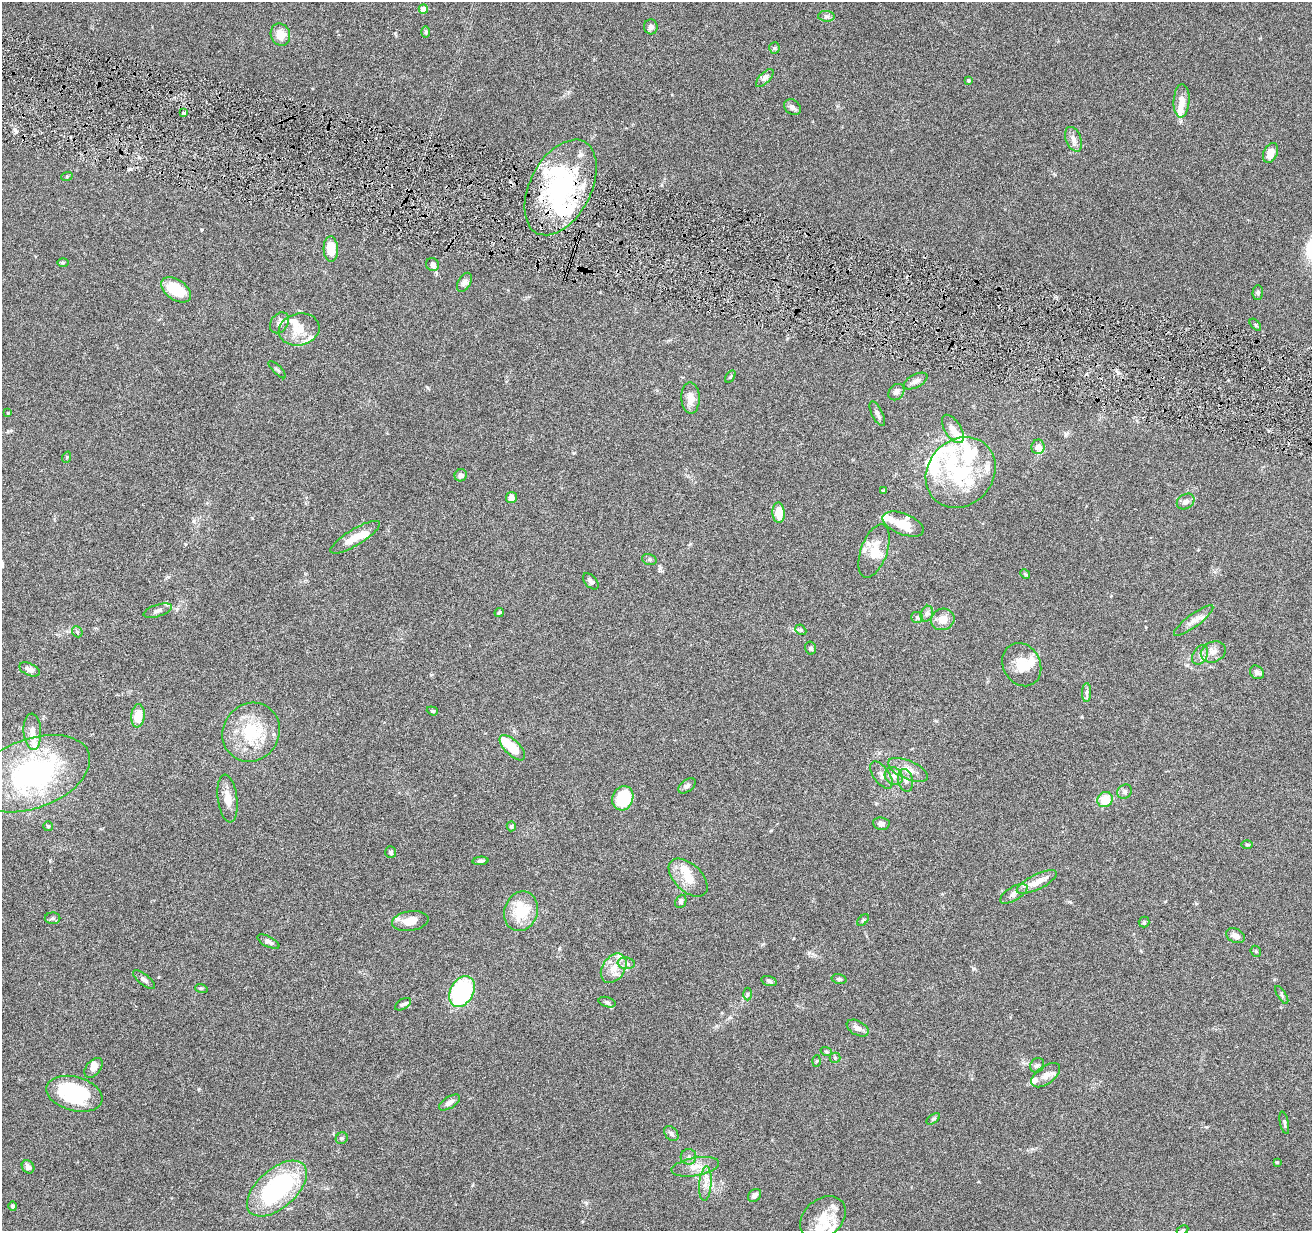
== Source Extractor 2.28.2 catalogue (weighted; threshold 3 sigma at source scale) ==
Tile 11 of 4 x 4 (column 3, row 3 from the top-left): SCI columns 2625-3934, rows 1484-2712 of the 5245 x 5297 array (HDU 1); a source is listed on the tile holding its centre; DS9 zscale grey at full resolution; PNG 1314 x 1233 px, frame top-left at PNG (2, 2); each listed source drawn as its Kron ellipse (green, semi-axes under 4 px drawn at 4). Shown black and unused: <1% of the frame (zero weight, under 4 of 8 exposures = <1% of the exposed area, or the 3 px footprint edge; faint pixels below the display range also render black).
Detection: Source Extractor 2.28.2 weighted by HDU 2 'WHT'; one run over the whole footprint, this tile lists its part. Background 0.0769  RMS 0.0044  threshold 0.0181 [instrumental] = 3 sigma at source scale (4.09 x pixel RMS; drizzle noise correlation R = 1.36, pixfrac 0.8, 0.05/0.05 arcsec/px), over >= 5 px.
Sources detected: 162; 4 inside a brighter object's white glare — neither listed nor drawn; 30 inside a brighter listed object's ellipse — not listed separately; the other 128 listed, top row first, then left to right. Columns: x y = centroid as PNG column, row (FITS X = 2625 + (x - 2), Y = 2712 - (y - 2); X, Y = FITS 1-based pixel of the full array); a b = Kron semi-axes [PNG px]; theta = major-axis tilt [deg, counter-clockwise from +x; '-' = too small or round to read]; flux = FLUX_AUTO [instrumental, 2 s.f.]
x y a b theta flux
423 9 5 4 - 5.7
826 16 8 5 -5 1
651 27 7 7 - 1.4
426 32 6 4 89 0.61
280 35 11 9 -69 5.9
774 48 5 5 - 0.62
765 78 11 5 46 1.3
969 81 3 3 - 0.63
1181 101 17 8 86 4.1
792 107 9 7 -40 1.4
184 113 4 2 - 0.42
1073 139 13 7 -68 2.5
1270 153 10 7 67 4.2
67 176 6 3 19 0.4
561 187 51 30 62 59
331 249 13 7 -87 8
63 262 6 4 0 0.49
432 265 7 6 - 1.3
464 282 10 6 60 1.5
176 290 17 10 -36 13
1258 293 7 5 87 0.76
279 323 11 8 54 2
1255 325 7 4 -45 0.53
299 329 20 16 13 7.9
277 370 11 3 -45 0.63
730 377 7 4 57 0.55
915 381 13 6 28 1.8
896 392 9 7 47 1.3
690 398 15 9 -88 4
8 413 3 3 - 0.33
877 414 13 5 -64 1.4
953 429 16 8 -57 3.4
1038 447 7 6 - 2.4
67 457 6 3 71 0.4
961 472 37 32 48 30
461 475 6 6 - 1.7
884 491 4 3 - 0.53
511 498 5 5 - 2.1
1186 501 9 7 34 2
779 513 10 6 -86 7.6
903 524 22 10 -21 7.4
355 537 28 8 31 6.4
874 551 28 13 70 7.7
649 559 7 5 -19 0.72
1025 574 5 4 - 0.42
591 581 10 5 -47 1.3
158 611 15 6 18 1.6
499 612 5 3 - 0.56
927 614 8 6 68 1.1
917 617 6 5 - 0.69
943 619 12 10 20 4.4
1194 621 24 6 37 3
801 630 6 4 -43 0.6
77 632 6 5 - 0.58
811 648 6 5 - 0.83
1213 652 13 10 23 3.1
1200 655 10 7 61 1.9
1022 665 22 18 -61 7.9
29 669 11 6 -24 1.9
1257 672 7 6 - 1.4
1086 692 9 4 89 1
432 711 6 4 -19 0.49
138 716 11 7 84 6.7
32 732 18 9 -86 3.4
251 732 30 28 55 20
512 748 16 7 -44 9
908 770 21 9 -23 4.8
32 774 60 34 20 75
881 775 16 8 -55 2.5
894 776 10 8 -44 2.3
906 780 11 7 -75 2.1
687 786 10 6 38 1.2
1124 792 8 6 42 1
623 798 12 10 66 18
228 799 24 9 -82 4.3
1105 800 8 7 - 8.1
881 824 8 6 -7 1.7
48 826 5 5 - 0.5
511 826 5 4 - 0.71
1247 845 6 4 -1 0.48
391 852 6 5 - 0.88
480 861 8 4 4 0.91
688 878 23 13 -44 6.8
1037 882 22 7 26 5
1014 894 15 7 31 1.9
681 901 7 5 67 0.9
521 911 20 16 72 13
52 918 8 6 1 0.82
863 920 7 4 44 0.59
410 921 18 9 8 5.5
1144 922 5 5 - 0.63
1235 936 10 7 -24 2.1
268 942 12 5 -27 1.6
1256 951 6 5 - 0.53
626 963 9 5 -8 1.3
614 968 16 11 55 4.9
839 979 7 4 -14 0.66
144 980 13 5 -39 1.5
769 981 8 4 -16 0.76
201 988 6 4 -18 0.51
462 991 16 11 60 44
747 994 6 4 -90 0.55
1282 995 10 3 -58 0.7
607 1002 9 5 -15 0.81
403 1004 9 5 29 0.99
858 1028 12 7 -28 2.2
826 1051 6 3 -19 0.44
835 1058 5 5 - 0.48
816 1061 5 3 - 0.4
1037 1065 8 6 53 1.1
93 1068 11 7 52 2
1046 1075 17 9 36 3.1
74 1094 29 17 -15 33
449 1103 12 5 32 2
933 1119 8 4 35 0.53
1284 1123 11 4 -79 0.83
671 1134 8 6 -50 0.99
342 1138 6 5 - 0.74
688 1157 8 7 - 1.5
1277 1162 3 3 - 0.37
28 1167 7 5 -48 1.7
695 1167 24 9 10 4.7
705 1184 17 6 86 3
277 1189 36 19 41 51
755 1195 7 5 45 1.9
13 1206 5 4 - 0.8
823 1218 25 18 40 9.4
1182 1230 6 4 27 0.53
Overlapping masked pixels (flux is a lower limit): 1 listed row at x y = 561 187
Isophote crosses this tile's border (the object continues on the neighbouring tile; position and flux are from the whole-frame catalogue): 1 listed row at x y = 1182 1230
Unlisted compact peaks at least as high as the median listed source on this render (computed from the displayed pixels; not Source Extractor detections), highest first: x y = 193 521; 201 230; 15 129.